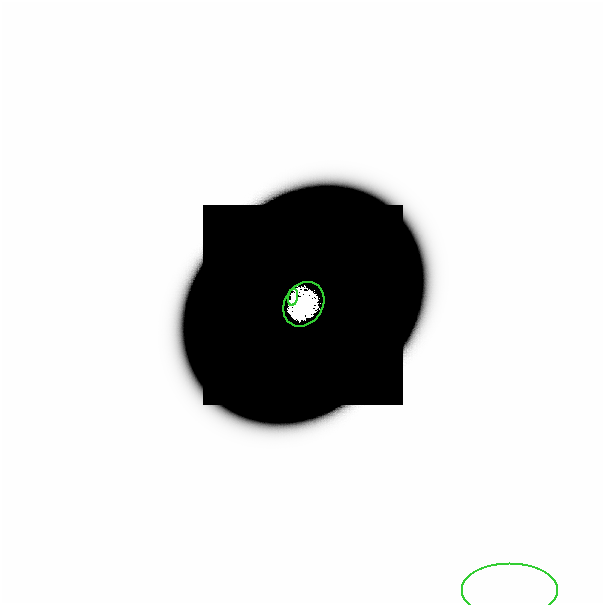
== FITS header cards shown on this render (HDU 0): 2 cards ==
NAXIS1  =                  601
NAXIS2  =                  601

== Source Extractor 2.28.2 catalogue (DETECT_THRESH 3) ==
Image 601 x 601 px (HDU 0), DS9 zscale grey, 1 PNG px = 1 image px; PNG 605 x 605 px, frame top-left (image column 1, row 601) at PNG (0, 0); each listed source drawn as its Kron ellipse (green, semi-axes under 4 px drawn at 4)
Background -3.09e-41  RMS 1.7e-30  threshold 5.07e-30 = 3 sigma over >= 5 px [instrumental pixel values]
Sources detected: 14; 11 with non-positive FLUX_AUTO (blend fragments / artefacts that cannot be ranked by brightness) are neither listed nor drawn; the other 3 listed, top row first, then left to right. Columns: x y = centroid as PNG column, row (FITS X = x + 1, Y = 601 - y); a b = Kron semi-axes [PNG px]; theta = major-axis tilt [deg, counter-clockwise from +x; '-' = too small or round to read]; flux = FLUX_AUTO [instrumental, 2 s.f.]
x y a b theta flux
291 295 8 5 81 1.5e+00
302 302 23 19 57 2.4e+01
508 589 48 27 0 3.9e-13
At the frame edge (FLAGS 8, measured only in part): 1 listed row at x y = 508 589
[11 non-positive-flux detections neither listed nor drawn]